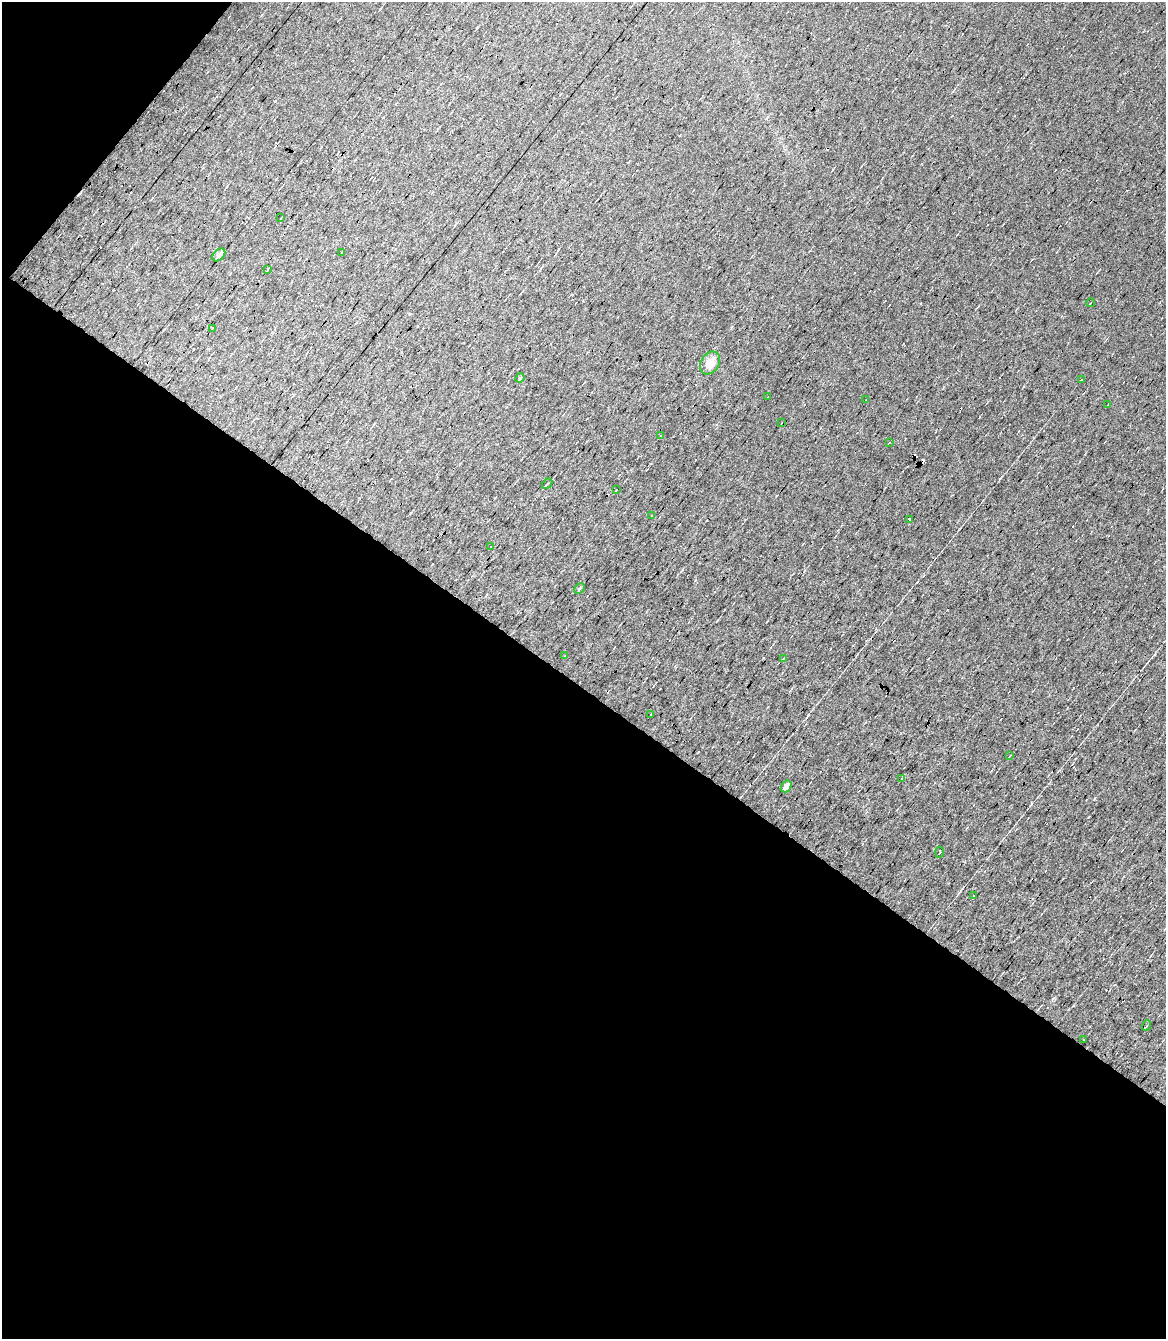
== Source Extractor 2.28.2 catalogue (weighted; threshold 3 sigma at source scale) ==
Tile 5 of 4 x 3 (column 1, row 2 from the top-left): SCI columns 1-1164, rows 1545-2881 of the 4654 x 4391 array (HDU 1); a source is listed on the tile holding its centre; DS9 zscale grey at full resolution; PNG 1168 x 1341 px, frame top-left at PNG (2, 2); each listed source drawn as its Kron ellipse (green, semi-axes under 4 px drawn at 4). Shown black and unused: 51% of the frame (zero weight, under 7 of 13 exposures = <1% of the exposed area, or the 3 px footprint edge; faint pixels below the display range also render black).
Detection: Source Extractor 2.28.2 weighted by HDU 2 'WHT'; one run over the whole footprint, this tile lists its part. Background 0.0179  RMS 0.0058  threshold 0.0237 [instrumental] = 3 sigma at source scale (4.09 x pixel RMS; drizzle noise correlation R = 1.36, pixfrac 0.8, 0.0396/0.0396 arcsec/px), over >= 5 px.
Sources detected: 47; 16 cosmic-ray / hot-pixel residue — neither listed nor drawn; the other 31 listed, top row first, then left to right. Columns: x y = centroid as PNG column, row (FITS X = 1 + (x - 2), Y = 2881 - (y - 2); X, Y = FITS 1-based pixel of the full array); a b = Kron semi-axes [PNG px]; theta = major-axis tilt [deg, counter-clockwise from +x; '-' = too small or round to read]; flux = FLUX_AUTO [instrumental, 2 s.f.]
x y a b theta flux
281 218 3 2 - 0.35
342 252 3 2 - 0.32
219 255 7 5 43 2.2
268 269 3 2 - 0.31
1090 303 4 2 - 0.39
212 328 3 3 - 0.47
710 363 12 9 58 6.4
520 378 5 4 - 0.63
1081 380 4 3 - 2.8
767 397 3 2 - 0.31
865 400 2 2 - 0.27
1108 404 3 2 - 0.56
781 423 2 2 - 0.34
661 436 4 2 - 0.51
889 443 4 2 - 0.38
547 484 6 3 49 1.6
616 490 2 2 - 0.37
652 515 3 2 - 0.5
910 519 3 3 - 2.1
490 547 3 2 - 0.41
579 588 6 3 45 0.66
564 656 3 2 - 0.31
784 658 4 3 - 0.43
651 714 3 2 - 0.87
1010 756 4 3 - 0.59
902 778 4 3 - 0.73
786 786 6 4 53 3
940 852 5 3 - 0.75
974 895 3 2 - 1
1146 1026 5 3 - 0.55
1084 1039 2 2 - 0.63
Unlisted compact peaks at least as high as the median listed source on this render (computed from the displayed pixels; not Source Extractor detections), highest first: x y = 1094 799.